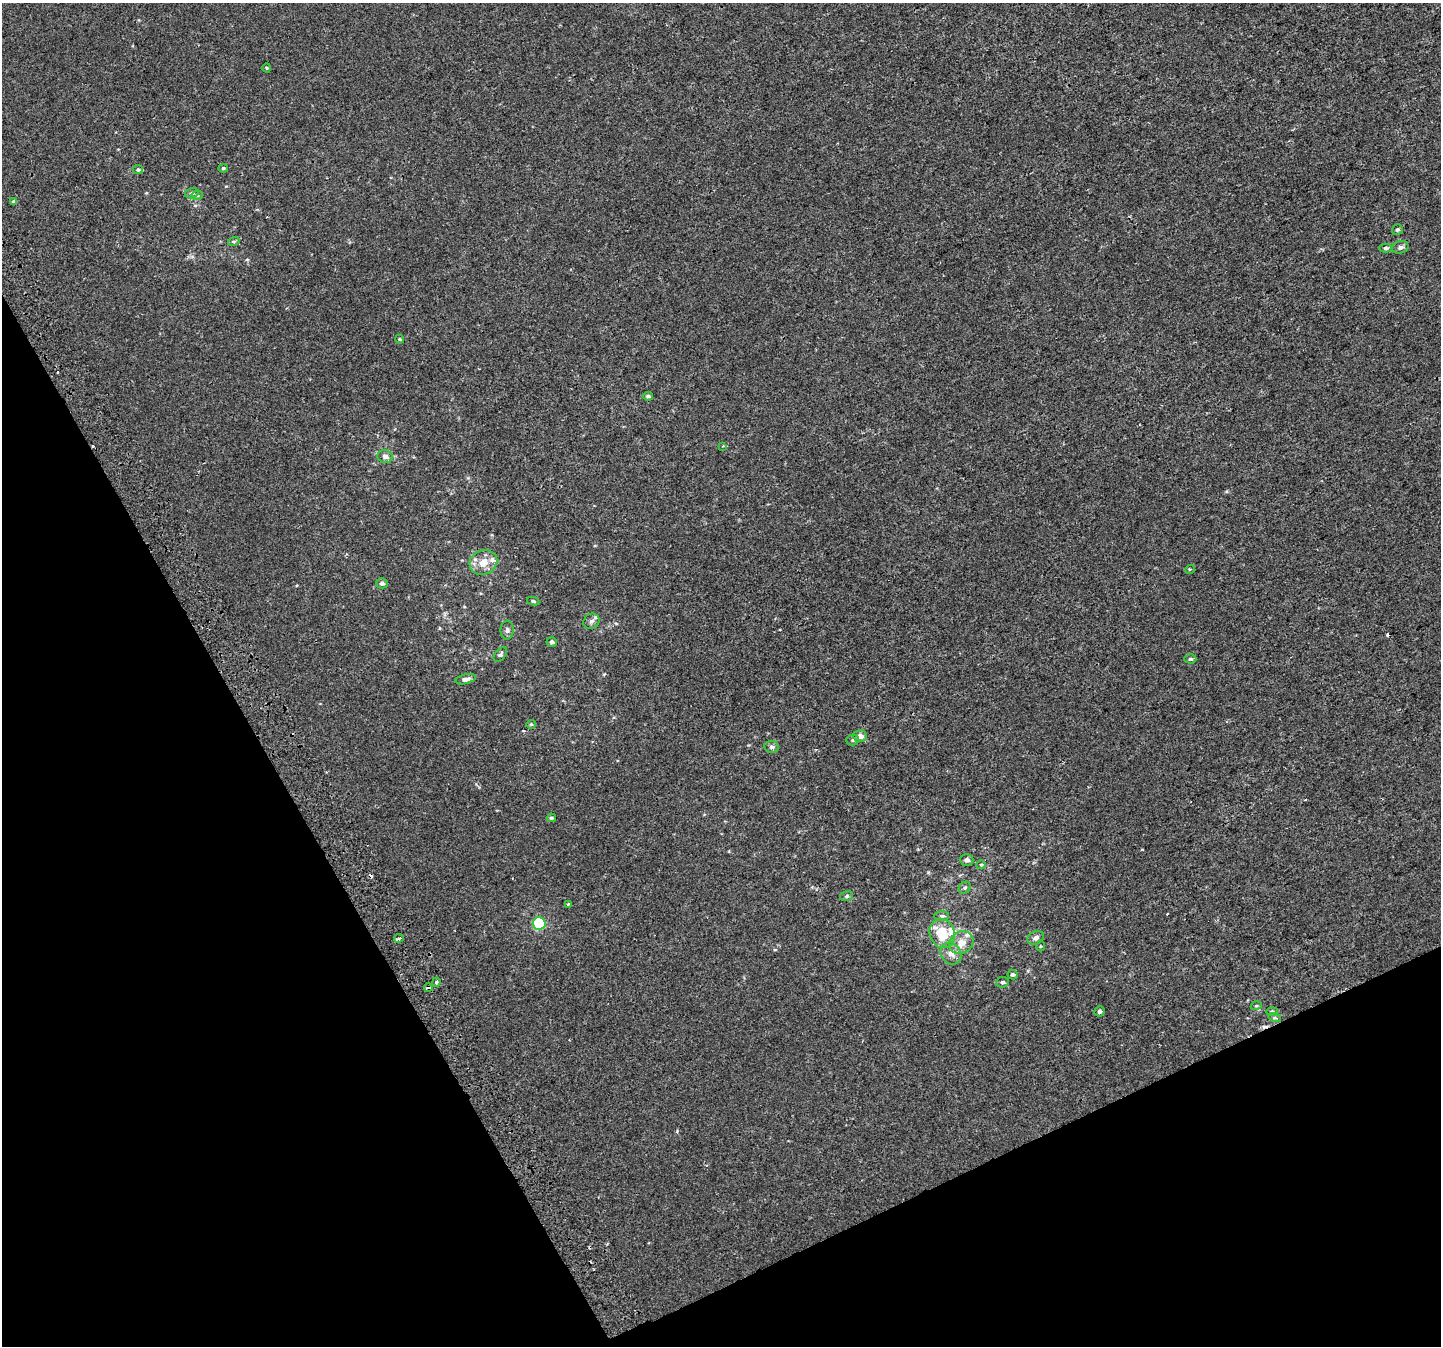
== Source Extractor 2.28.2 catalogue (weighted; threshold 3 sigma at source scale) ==
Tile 14 of 4 x 4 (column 2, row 4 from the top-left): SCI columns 1481-2919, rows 179-1522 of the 5835 x 5676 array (HDU 1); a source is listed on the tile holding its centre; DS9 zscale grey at full resolution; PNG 1443 x 1348 px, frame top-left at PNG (2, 3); each listed source drawn as its Kron ellipse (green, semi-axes under 4 px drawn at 4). Shown black and unused: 25% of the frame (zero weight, under 2 of 3 exposures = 2% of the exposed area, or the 3 px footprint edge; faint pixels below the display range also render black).
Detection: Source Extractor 2.28.2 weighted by HDU 2 'WHT'; one run over the whole footprint, this tile lists its part. Background 8.60e-05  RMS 0.0028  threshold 0.0127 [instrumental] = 3 sigma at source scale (4.5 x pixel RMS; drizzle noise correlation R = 1.50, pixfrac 1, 0.0396/0.0396 arcsec/px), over >= 5 px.
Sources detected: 62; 8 cosmic-ray / hot-pixel residue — neither listed nor drawn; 4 inside a brighter listed object's ellipse — not listed separately; the other 50 listed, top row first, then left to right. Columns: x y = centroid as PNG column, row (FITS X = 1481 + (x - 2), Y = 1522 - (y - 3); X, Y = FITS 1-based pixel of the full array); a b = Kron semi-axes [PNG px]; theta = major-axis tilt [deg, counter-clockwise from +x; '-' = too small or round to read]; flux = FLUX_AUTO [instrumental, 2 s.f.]
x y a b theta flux
267 68 4 4 - 0.28
223 168 5 4 - 0.37
138 170 5 4 - 0.41
192 193 7 5 14 0.55
197 195 5 5 - 0.39
13 202 3 3 - 13
1397 230 5 5 - 0.59
234 241 6 3 18 0.4
1400 247 8 6 16 0.87
1386 248 6 4 0 0.59
400 339 4 3 - 0.41
648 396 5 4 - 0.52
723 446 3 2 - 0.24
385 456 8 6 -15 1.3
483 562 14 12 25 3.7
1190 569 5 3 - 0.23
382 583 5 5 - 0.7
533 601 6 4 -10 0.45
591 621 8 7 - 0.97
507 630 9 6 89 0.77
552 642 5 4 - 0.69
500 654 8 5 50 0.57
1190 659 6 4 -1 0.5
465 679 10 5 14 1.1
531 724 4 4 - 0.3
860 736 7 6 - 1.5
853 740 6 5 - 0.51
771 747 7 6 - 0.68
551 818 4 4 - 0.4
967 860 7 6 - 1
981 865 5 4 - 0.33
965 888 6 5 - 0.48
847 896 6 5 - 0.53
568 904 3 3 - 0.35
942 916 7 5 1 0.66
539 923 6 6 - 20
942 933 15 12 -69 6.5
399 938 4 3 - 2.6
1036 938 8 6 28 1.1
961 943 13 11 31 3.4
1040 946 5 3 - 0.26
951 954 11 10 - 2.2
1012 975 5 4 - 0.55
436 982 5 3 - 0.36
1002 982 6 5 - 0.55
428 987 4 4 - 1.5
1256 1006 5 3 - 0.29
1099 1011 5 5 - 0.65
1272 1011 6 3 2 0.33
1275 1018 6 4 -18 0.41
Overlapping masked pixels (flux is a lower limit): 2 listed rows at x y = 399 938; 428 987